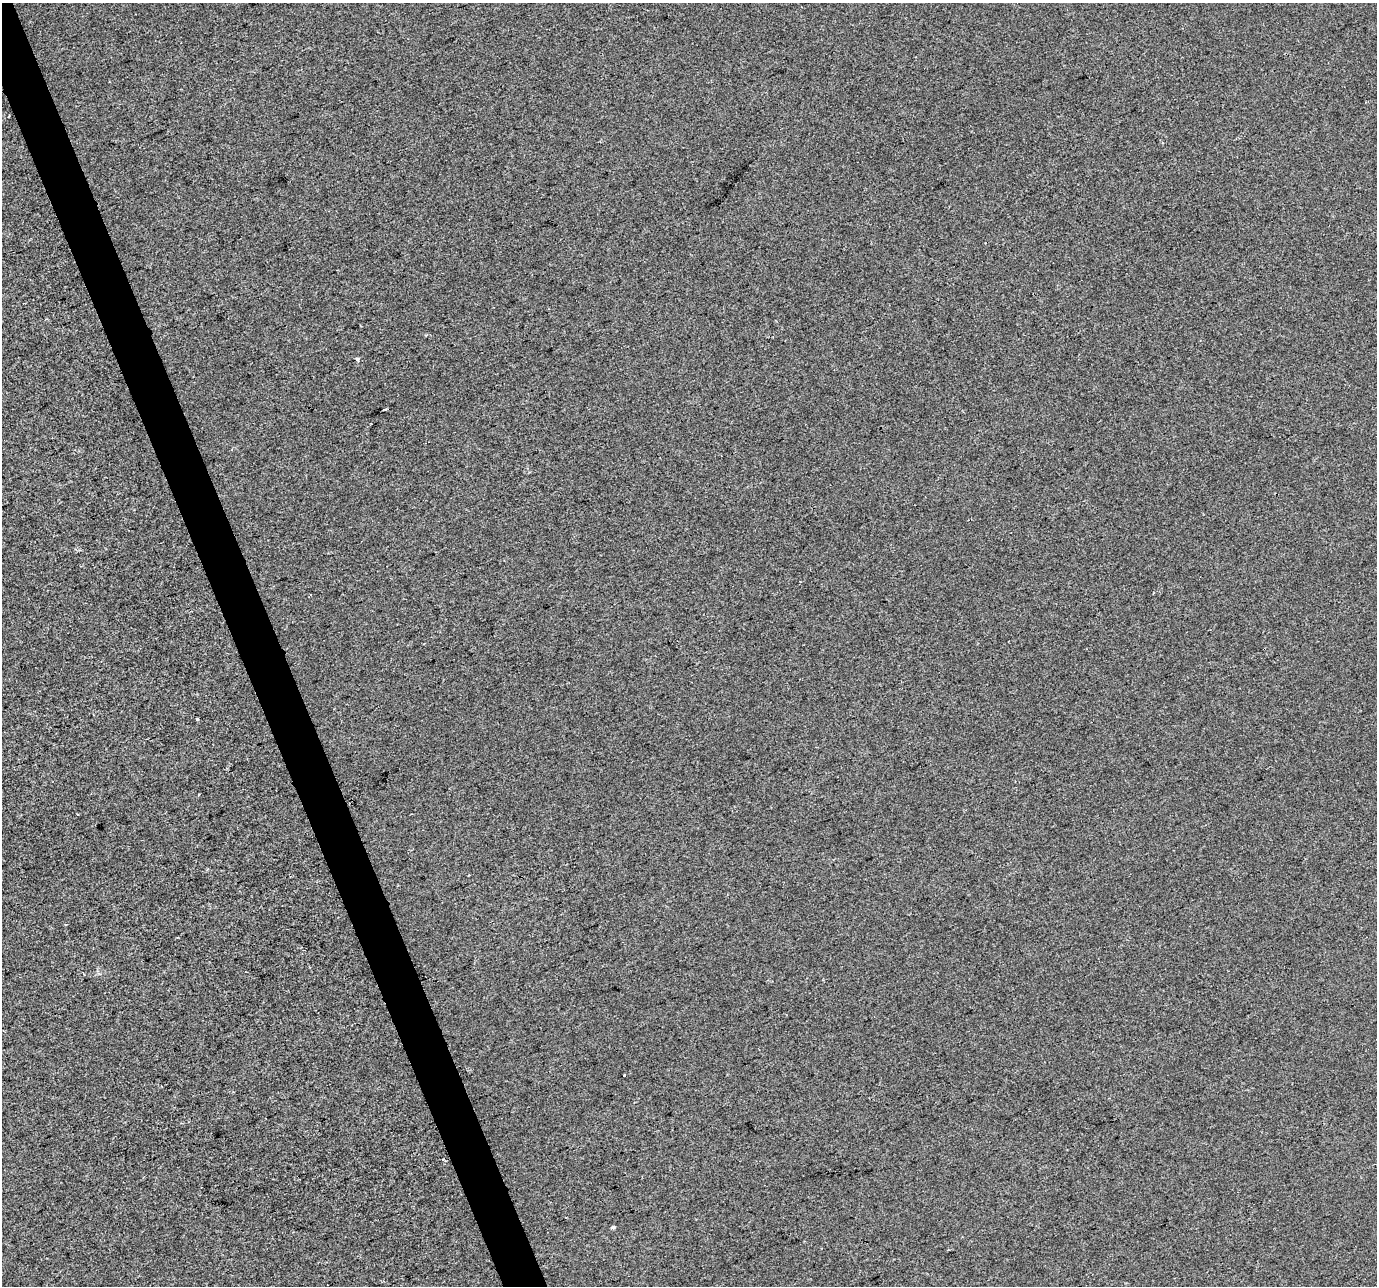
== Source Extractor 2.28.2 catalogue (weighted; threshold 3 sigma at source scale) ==
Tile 11 of 4 x 4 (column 3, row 3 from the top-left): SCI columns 2752-4126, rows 1414-2697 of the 5501 x 5340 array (HDU 1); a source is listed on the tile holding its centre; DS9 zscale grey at full resolution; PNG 1379 x 1288 px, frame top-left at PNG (2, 3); no overlay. Shown black and unused: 3% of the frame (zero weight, under 2 of 3 exposures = <1% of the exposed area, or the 3 px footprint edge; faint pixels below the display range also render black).
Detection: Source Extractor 2.28.2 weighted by HDU 2 'WHT'; one run over the whole footprint, this tile lists its part. Background -1.26e-04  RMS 0.0056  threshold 0.0253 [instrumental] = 3 sigma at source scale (4.5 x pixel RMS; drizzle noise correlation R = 1.50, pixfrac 1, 0.0396/0.0396 arcsec/px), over >= 5 px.
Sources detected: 5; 1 cosmic-ray / hot-pixel residue — not listed; the other 4 listed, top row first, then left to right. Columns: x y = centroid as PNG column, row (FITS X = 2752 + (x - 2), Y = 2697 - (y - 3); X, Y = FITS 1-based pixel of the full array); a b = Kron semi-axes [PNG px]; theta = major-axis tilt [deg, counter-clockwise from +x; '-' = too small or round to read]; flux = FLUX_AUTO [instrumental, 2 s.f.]
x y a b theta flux
357 359 4 3 - 2.7
197 719 3 3 - 1.9
624 1075 3 3 - 2.2
613 1227 5 4 - 0.82